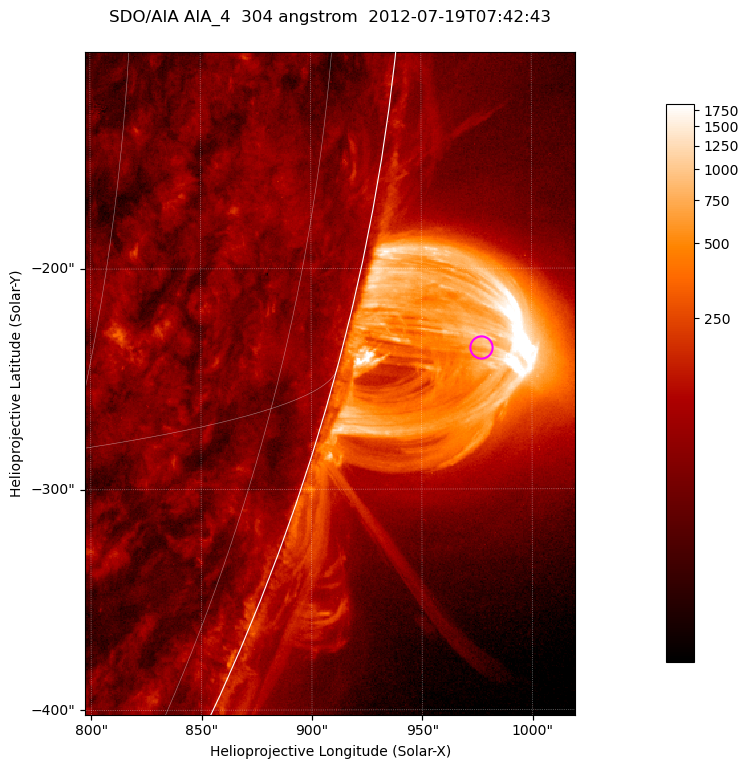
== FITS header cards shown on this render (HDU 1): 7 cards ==
TELESCOP= 'SDO/AIA '           / For AIA: SDO/AIA
INSTRUME= 'AIA_4   '           / For AIA: AIA_ATA1, AIA_ATA2, AIA_ATA3 or AIA_AT
WAVELNTH=                  304 / [angstrom] Wavelength
WAVEUNIT= 'angstrom'           / Wavelength unit: angstrom
DATE-OBS= '2012-07-19T07:42:43.123' / [ISO] Date when observation started; ISO 8
CTYPE1  = 'HPLN-TAN'           / CTYPE1; Typically HPLN
CTYPE2  = 'HPLT-TAN'           / CTYPE2; Typically HPLT

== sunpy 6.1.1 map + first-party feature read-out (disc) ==
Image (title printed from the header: SDO/AIA AIA_4  304 angstrom  2012-07-19T07:42:43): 370 x 500 px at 0.6 arcsec/px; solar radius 944 arcsec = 1573 px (partial field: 1.2% of the solar disc is inside the frame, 49% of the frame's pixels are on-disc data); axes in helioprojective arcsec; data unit not stated in the header (colour bar unlabelled)
Orientation: roll -0.132 deg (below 1 deg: not rotated)
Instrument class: DISC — disc imager (sunpy class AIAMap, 304 A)
Bright regions (active regions / flare kernels): reference = the on-disc median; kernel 3 px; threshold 5 sigma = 123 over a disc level ~60.9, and >= 1.15x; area >= 185 px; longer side >= 4 px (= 2.4 arcsec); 0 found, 0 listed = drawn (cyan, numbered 1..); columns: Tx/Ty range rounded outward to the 2 arcsec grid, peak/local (2 s.f.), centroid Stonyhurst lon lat
Off-limb structures (1.02-1.3 R_sun): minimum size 92 px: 2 found; the strongest spans PA ~250..260 deg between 1.02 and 1.14 R_sun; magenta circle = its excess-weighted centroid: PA ~255 deg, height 1.06 R_sun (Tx ~976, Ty ~-236 arcsec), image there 13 x the reference